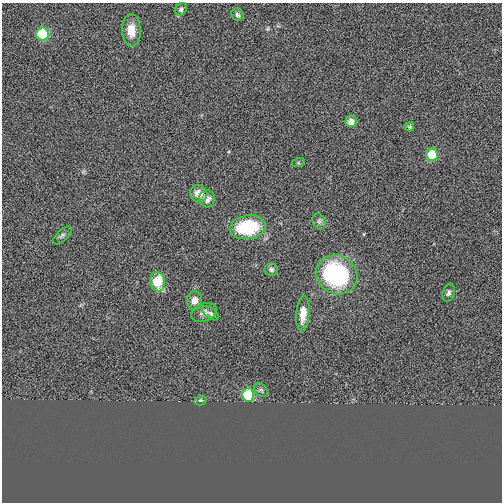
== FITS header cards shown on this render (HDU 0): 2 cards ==
NAXIS1  =                  500
NAXIS2  =                  500

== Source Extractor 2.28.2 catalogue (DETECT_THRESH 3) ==
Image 500 x 500 px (HDU 0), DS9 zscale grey, 1 PNG px = 1 image px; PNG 504 x 504 px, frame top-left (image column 1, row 500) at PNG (2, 3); each listed source drawn as its Kron ellipse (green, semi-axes under 4 px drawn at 4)
Background -5.14e-04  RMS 0.14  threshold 0.419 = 3 sigma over >= 5 px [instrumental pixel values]
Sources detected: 24; all 24 listed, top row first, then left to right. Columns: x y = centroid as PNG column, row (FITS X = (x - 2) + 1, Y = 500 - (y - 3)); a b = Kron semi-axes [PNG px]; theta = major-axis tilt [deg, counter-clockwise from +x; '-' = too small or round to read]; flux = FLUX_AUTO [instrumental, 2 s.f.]
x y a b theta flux
181 9 7 5 52 25
237 15 6 5 - 24
131 30 16 9 -88 120
42 34 6 6 - 440
351 121 6 5 - 69
410 127 5 4 - 15
432 155 6 6 - 260
298 163 6 4 18 13
199 193 9 8 - 86
207 199 9 8 - 62
319 221 8 6 -69 27
248 227 18 12 9 660
62 235 12 5 44 23
271 269 6 6 - 24
337 275 21 19 -30 1200
158 282 10 7 -78 310
449 293 9 6 75 26
194 300 9 7 82 65
204 313 13 9 20 53
211 313 9 5 -38 22
303 314 17 6 85 120
261 390 8 6 -41 22
248 395 6 6 - 470
201 401 6 4 15 23